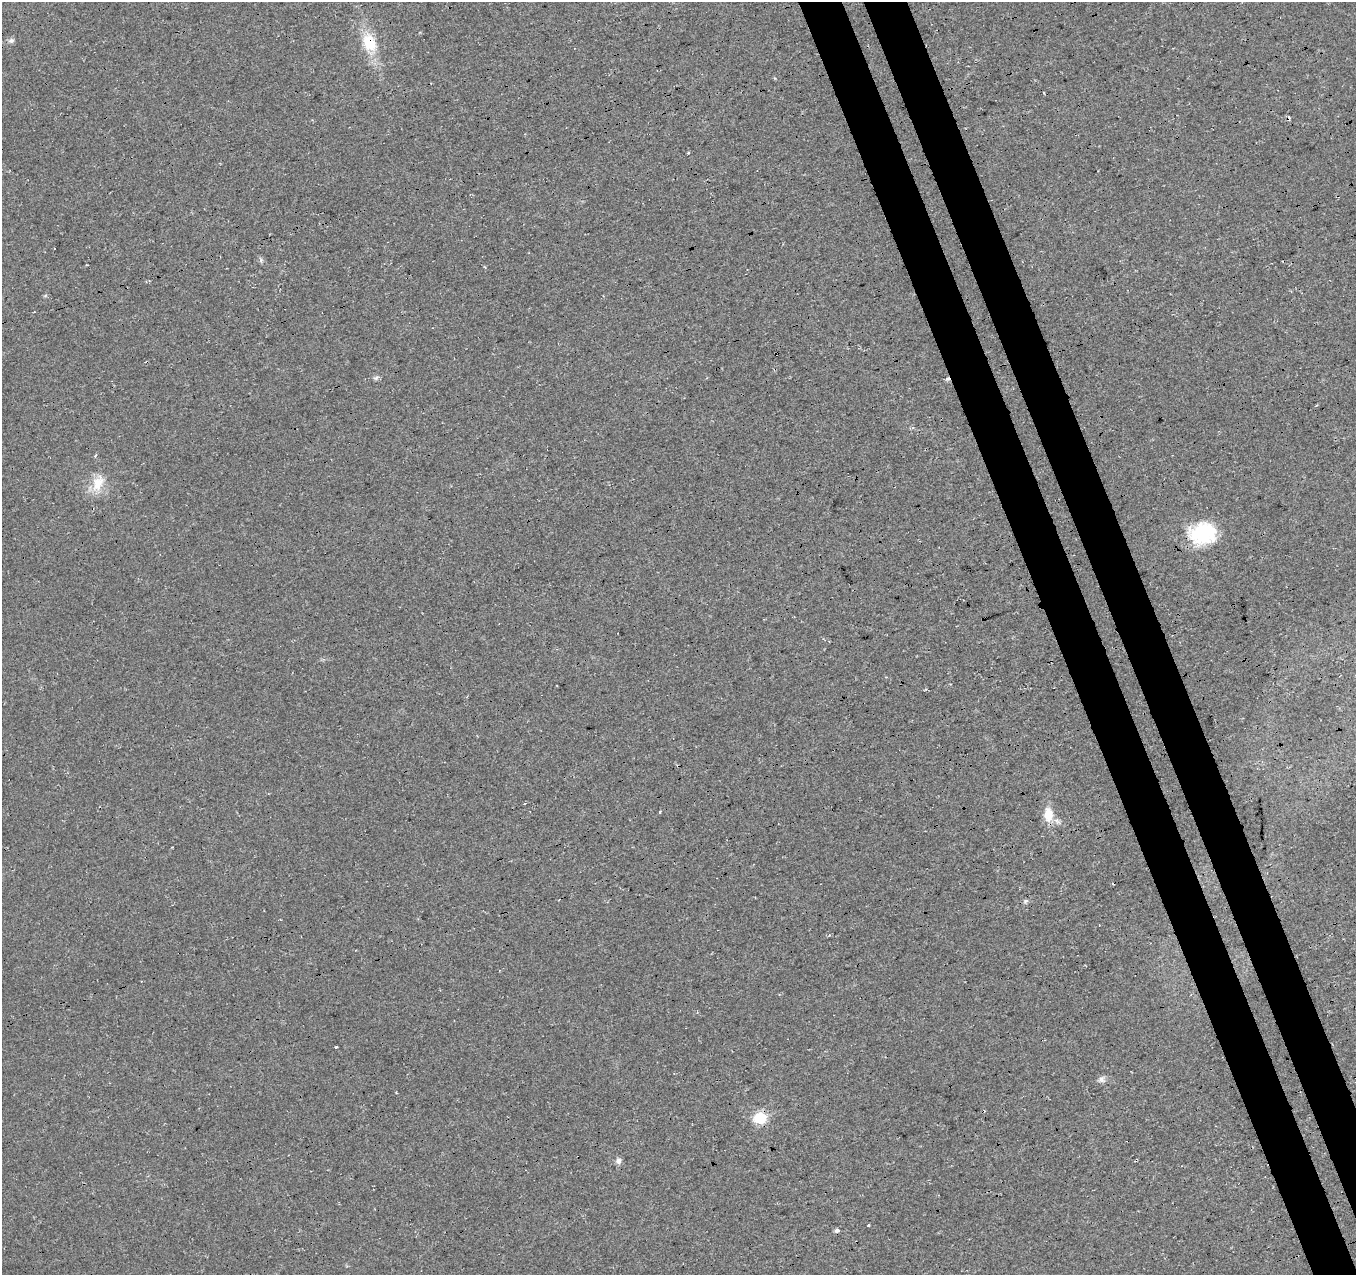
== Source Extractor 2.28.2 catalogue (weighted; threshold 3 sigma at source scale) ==
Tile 6 of 4 x 4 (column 2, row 2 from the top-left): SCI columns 1409-2762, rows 2637-3909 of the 5527 x 5327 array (HDU 1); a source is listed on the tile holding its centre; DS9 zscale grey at full resolution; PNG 1358 x 1277 px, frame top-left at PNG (2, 2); no overlay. Shown black and unused: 6% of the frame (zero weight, under 3 of 4 exposures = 5% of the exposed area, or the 3 px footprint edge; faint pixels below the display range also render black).
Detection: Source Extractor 2.28.2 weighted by HDU 2 'WHT'; one run over the whole footprint, this tile lists its part. Background 0.0289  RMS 0.0074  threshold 0.0334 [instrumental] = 3 sigma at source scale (4.5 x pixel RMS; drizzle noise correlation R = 1.50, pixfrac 1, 0.0396/0.0396 arcsec/px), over >= 5 px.
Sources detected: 18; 2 cosmic-ray / hot-pixel residue — not listed; the other 16 listed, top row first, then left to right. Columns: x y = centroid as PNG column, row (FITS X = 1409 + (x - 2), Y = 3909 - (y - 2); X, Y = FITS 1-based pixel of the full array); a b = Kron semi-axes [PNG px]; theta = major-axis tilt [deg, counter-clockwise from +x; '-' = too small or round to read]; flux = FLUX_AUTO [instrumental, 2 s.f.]
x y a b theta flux
11 41 8 6 23 2.1
369 42 26 18 -67 23
54 249 2 2 - 0.75
261 260 5 5 - 1.4
376 378 9 3 21 1.3
98 483 24 15 62 15
1203 533 31 24 7 44
660 812 3 3 - 0.95
1048 814 19 11 -88 12
1025 901 6 5 - 1.3
336 1047 3 2 - 2
1101 1079 9 8 - 2.7
760 1118 6 6 - 79
618 1161 8 7 - 2.6
868 1225 3 2 - 0.99
837 1230 5 4 - 2.1
Overlapping masked pixels (flux is a lower limit): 1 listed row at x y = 369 42